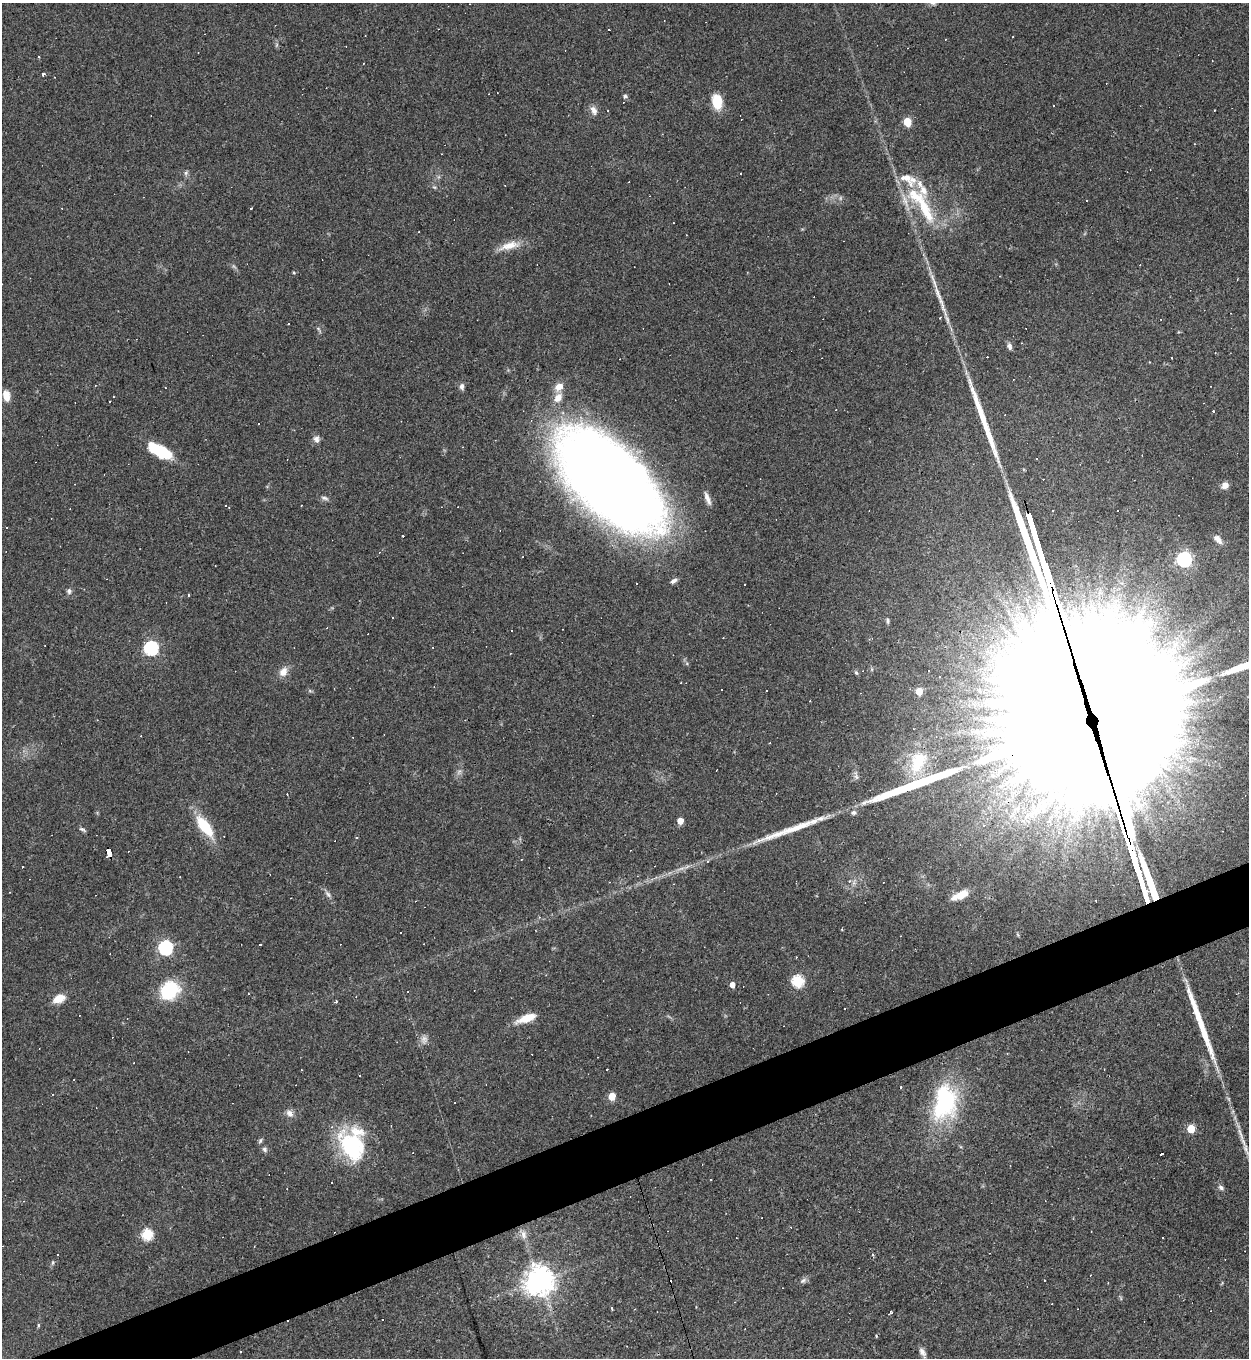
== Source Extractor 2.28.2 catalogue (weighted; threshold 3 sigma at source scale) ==
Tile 7 of 4 x 4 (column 3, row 2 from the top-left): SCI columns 2641-3887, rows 2711-4066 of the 5407 x 5421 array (HDU 1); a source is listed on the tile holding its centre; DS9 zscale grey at full resolution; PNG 1251 x 1360 px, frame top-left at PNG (2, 3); no overlay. Shown black and unused: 4% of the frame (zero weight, under 3 of 4 exposures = <1% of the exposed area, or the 3 px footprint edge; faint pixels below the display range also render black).
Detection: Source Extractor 2.28.2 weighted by HDU 2 'WHT'; one run over the whole footprint, this tile lists its part. Background 0.0443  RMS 0.0046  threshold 0.0209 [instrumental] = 3 sigma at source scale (4.5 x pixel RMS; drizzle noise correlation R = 1.50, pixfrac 1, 0.05/0.05 arcsec/px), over >= 5 px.
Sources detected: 187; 5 too faint to see at this stretch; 4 inside a brighter object's white glare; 67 cosmic-ray / hot-pixel residue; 8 long thin detections or spike segments (spike, bleed or trail) — not listed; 8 inside a brighter listed object's ellipse — not listed separately; the other 95 listed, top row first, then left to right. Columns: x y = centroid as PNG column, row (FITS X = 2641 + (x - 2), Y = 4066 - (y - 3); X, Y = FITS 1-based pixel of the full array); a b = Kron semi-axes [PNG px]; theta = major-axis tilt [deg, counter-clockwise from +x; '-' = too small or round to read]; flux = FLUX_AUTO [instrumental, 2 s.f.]
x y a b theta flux
1013 37 2 2 - 0.37
945 39 3 2 - 0.28
364 63 3 2 - 0.33
43 74 3 3 - 1.7
625 96 6 5 - 0.9
717 101 14 9 -82 13
594 110 13 8 -68 2.7
608 111 3 2 - 0.4
907 122 5 5 - 17
186 173 7 5 69 1.1
434 187 6 3 -18 0.61
1087 200 3 2 - 0.56
905 201 25 7 -70 5.8
925 209 49 13 -65 20
509 245 31 10 15 7
294 273 5 3 - 0.46
1000 276 2 2 - 0.28
319 329 9 4 -51 0.81
1009 346 9 6 -73 1.7
462 386 8 6 90 1.6
559 387 12 10 42 4.2
6 395 12 7 -80 5.4
1213 411 3 2 - 1.4
316 439 9 8 - 2.1
158 450 28 11 -28 24
610 482 114 55 -45 690
1225 485 8 7 - 3
324 498 11 5 -11 1.4
707 498 17 5 -69 2.8
301 505 3 2 - 0.34
403 536 3 3 - 1.1
1218 539 14 7 -47 3.1
1184 559 6 6 - 110
674 581 8 5 31 1.6
636 583 3 2 - 0.48
69 591 8 6 -82 1.4
188 595 3 2 - 0.7
888 621 7 4 -86 0.8
512 630 3 3 - 2.3
151 648 6 6 - 88
283 672 12 9 57 4.2
856 673 6 4 -67 0.71
722 690 3 2 - 0.71
767 691 3 2 - 0.47
919 691 5 5 - 10
1220 697 4 4 - 0.82
810 701 2 2 - 0.25
1098 722 141 62 -76 53000
976 731 8 8 - 2.7
918 762 30 17 69 17
856 777 8 6 -68 1.5
853 813 8 6 -12 1.4
680 821 5 4 - 5.3
205 826 28 11 -52 18
1027 826 5 5 - 0.91
82 829 9 4 -26 0.94
356 837 4 3 - 0.55
108 852 8 4 -75 200
849 881 5 5 - 0.81
328 894 12 5 -48 1.8
960 895 19 7 25 7.2
539 917 5 4 - 0.51
165 948 6 6 - 98
798 981 6 6 - 52
732 985 5 4 - 3.6
170 990 23 19 48 23
408 992 2 2 - 0.31
59 999 14 9 23 5.9
336 1001 4 3 - 0.62
845 1008 2 2 - 0.34
526 1018 21 8 20 8.4
1007 1053 3 2 - 0.31
360 1076 2 2 - 0.41
612 1096 5 5 - 11
947 1099 48 29 -66 38
290 1113 10 8 -39 2.6
1191 1129 5 5 - 15
260 1141 7 5 72 0.86
1243 1142 19 5 -65 3.5
352 1146 38 26 -58 42
265 1149 8 6 -48 1.2
1161 1154 3 3 - 7.5
1221 1188 8 6 -38 1.4
147 1234 6 5 - 39
523 1234 15 8 -64 3.6
873 1255 4 3 - 0.68
803 1280 10 5 32 1.4
1044 1280 2 2 - 0.34
539 1281 9 9 - 600
612 1308 3 3 - 1.5
635 1309 3 3 - 0.33
891 1312 4 3 - 0.88
38 1325 6 3 82 0.58
240 1352 2 2 - 0.37
922 1352 13 7 -57 2.4
Overlapping masked pixels (flux is a lower limit): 3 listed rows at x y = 610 482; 1098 722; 108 852